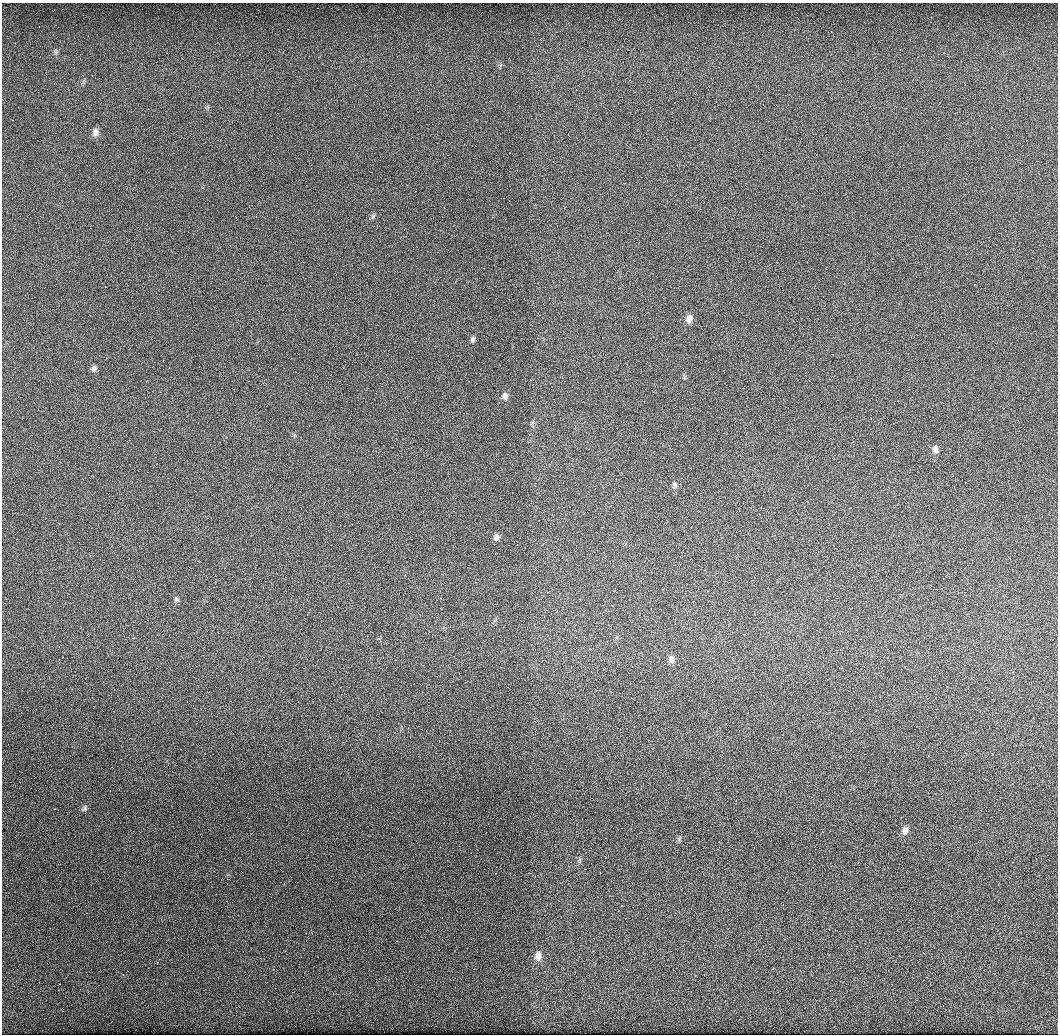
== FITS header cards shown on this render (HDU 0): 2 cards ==
NAXIS1  =                 1056
NAXIS2  =                 1032

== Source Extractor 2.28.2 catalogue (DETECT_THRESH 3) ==
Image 1056 x 1032 px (HDU 0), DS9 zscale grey, 1 PNG px = 1 image px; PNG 1060 x 1036 px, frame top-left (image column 1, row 1032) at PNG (2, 3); no overlay
Background 11500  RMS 970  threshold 2910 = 3 sigma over >= 5 px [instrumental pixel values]
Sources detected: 16; all 16 listed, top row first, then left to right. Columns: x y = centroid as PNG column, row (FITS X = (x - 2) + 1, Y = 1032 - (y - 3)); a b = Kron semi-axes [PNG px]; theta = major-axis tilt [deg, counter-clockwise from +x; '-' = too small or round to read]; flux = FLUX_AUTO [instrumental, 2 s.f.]
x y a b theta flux
56 52 7 4 -90 120000
95 132 10 8 89 330000
373 216 8 4 46 120000
689 318 10 8 81 390000
473 339 8 5 50 160000
94 368 7 6 - 210000
505 396 10 7 87 260000
935 449 10 7 -77 300000
674 484 8 6 -46 160000
496 537 8 6 70 220000
176 599 7 6 - 150000
671 659 10 7 -79 280000
85 808 8 6 85 140000
905 830 10 7 89 300000
538 956 12 8 85 410000
60 984 2 2 - 31000